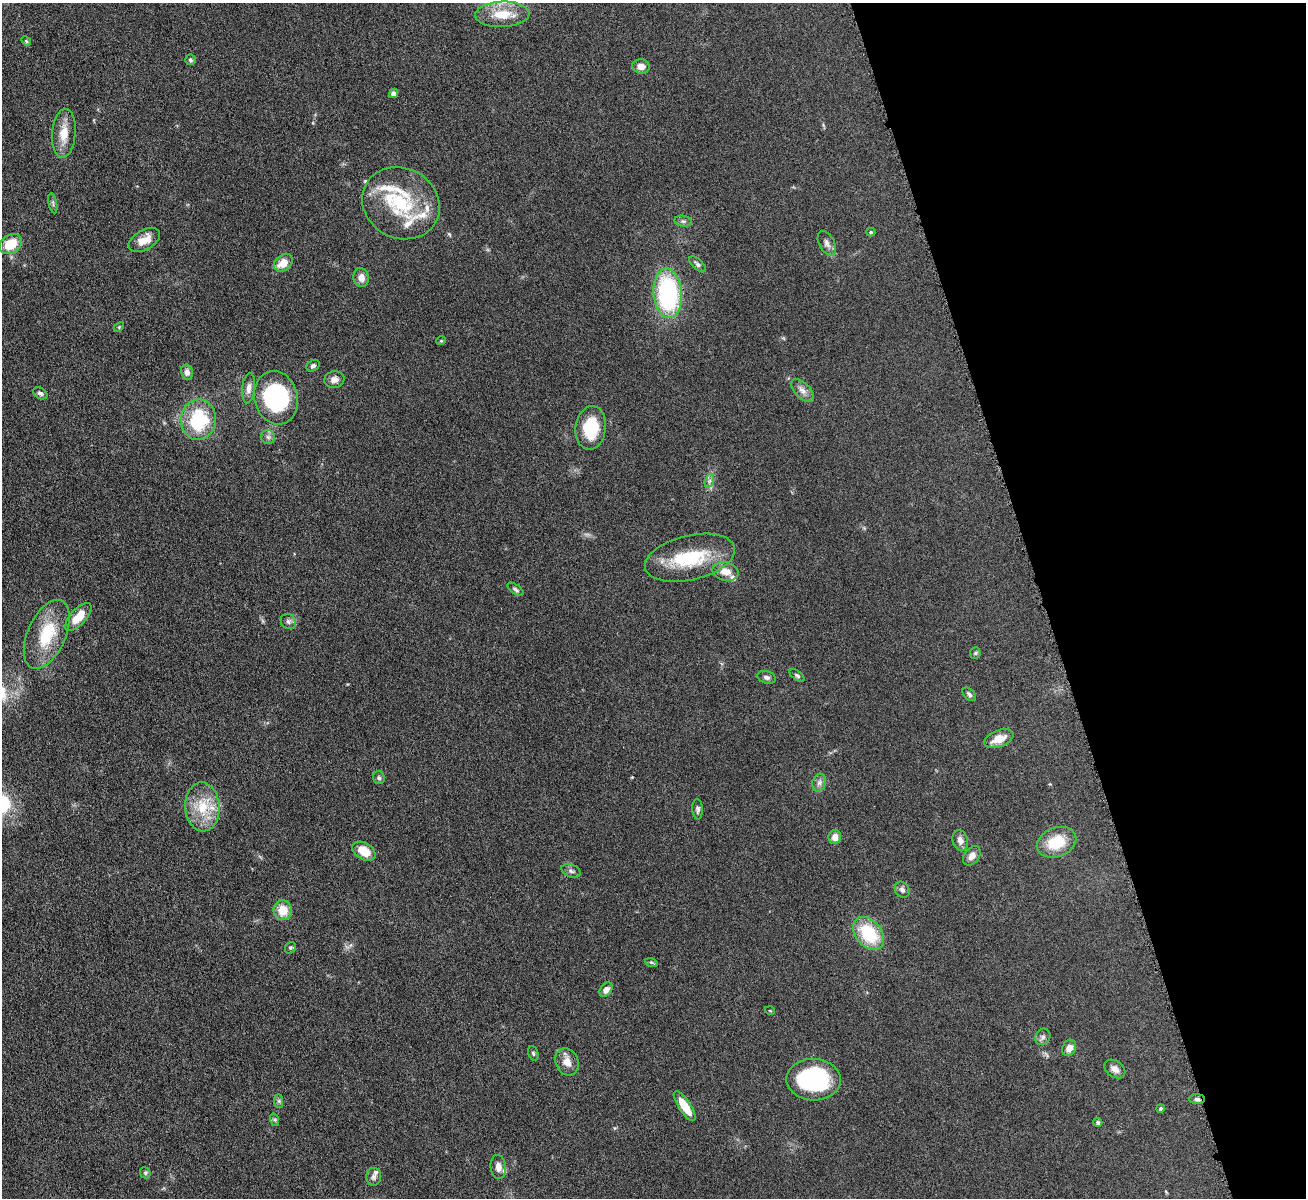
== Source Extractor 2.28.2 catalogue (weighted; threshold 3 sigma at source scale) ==
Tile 12 of 4 x 4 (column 4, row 3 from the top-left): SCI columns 3914-5217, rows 1343-2538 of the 5217 x 5200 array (HDU 1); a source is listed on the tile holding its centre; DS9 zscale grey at full resolution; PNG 1308 x 1200 px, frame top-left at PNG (2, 3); each listed source drawn as its Kron ellipse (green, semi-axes under 4 px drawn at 4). Shown black and unused: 20% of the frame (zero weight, under 4 of 8 exposures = <1% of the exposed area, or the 3 px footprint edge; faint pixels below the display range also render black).
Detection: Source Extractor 2.28.2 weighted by HDU 2 'WHT'; one run over the whole footprint, this tile lists its part. Background 0.0478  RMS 0.0044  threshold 0.018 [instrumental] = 3 sigma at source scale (4.09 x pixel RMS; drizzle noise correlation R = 1.36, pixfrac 0.8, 0.05/0.05 arcsec/px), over >= 5 px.
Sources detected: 81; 1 inside a brighter object's white glare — neither listed nor drawn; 7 inside a brighter listed object's ellipse — not listed separately; the other 73 listed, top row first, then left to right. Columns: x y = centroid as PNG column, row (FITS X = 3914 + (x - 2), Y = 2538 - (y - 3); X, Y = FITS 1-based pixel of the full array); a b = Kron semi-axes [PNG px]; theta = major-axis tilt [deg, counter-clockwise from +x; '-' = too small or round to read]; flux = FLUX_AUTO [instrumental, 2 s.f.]
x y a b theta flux
502 14 27 12 2 10
26 41 5 4 - 0.54
190 60 5 5 - 0.74
641 66 8 7 - 2.9
393 93 5 4 - 1.7
64 133 24 11 86 7
53 203 10 3 -79 0.73
401 203 40 35 -29 29
683 221 8 5 -8 0.99
871 232 4 4 - 0.56
144 240 17 9 30 5
827 243 13 7 -62 2
11 244 12 9 34 10
283 263 10 7 39 5.9
698 264 10 5 -41 1.1
361 277 9 7 -77 2.9
668 293 25 14 -85 60
119 327 6 4 46 0.44
441 341 5 4 - 0.47
313 366 7 5 33 0.98
187 372 7 6 - 2
334 380 10 8 8 2.2
249 388 15 6 84 2.4
802 390 14 7 -44 2.5
40 393 8 5 -31 1
276 398 27 21 -76 47
198 420 20 17 85 25
591 428 22 15 83 17
268 437 7 7 - 1.3
709 481 7 4 71 1.1
690 558 46 22 13 25
725 571 13 9 -13 4.1
515 589 9 4 -37 0.9
78 617 17 7 47 9.3
288 621 8 7 - 1.2
47 634 37 19 66 19
975 653 6 5 - 0.63
797 675 9 4 -37 0.8
767 677 9 6 -17 1.2
969 694 8 5 -46 0.97
999 739 15 8 21 5.3
379 778 6 6 - 0.92
819 783 9 6 75 1.6
202 807 24 17 -86 12
698 809 10 5 -86 1.1
835 837 7 6 - 3
960 840 10 7 -74 2.5
1057 842 20 14 22 13
364 851 12 8 -30 7.4
972 856 11 7 52 2.7
571 871 10 6 -24 1.2
902 890 8 7 - 1.7
283 910 10 9 - 7.5
869 933 19 12 -50 21
290 948 6 5 - 0.72
651 962 6 4 -19 0.56
606 990 8 5 52 2.1
770 1011 5 3 - 0.3
1043 1037 8 7 - 1.3
1069 1048 8 6 63 3.1
533 1053 8 5 -71 0.68
567 1062 14 11 -64 4
1115 1069 11 8 -36 2.5
813 1080 27 21 -3 45
1197 1099 8 5 -1 1.1
279 1101 7 4 -90 0.77
685 1106 17 6 -57 9
1161 1108 4 4 - 0.52
275 1120 6 4 -72 0.63
1098 1122 4 4 - 1
498 1167 12 7 -85 2.5
145 1173 6 5 - 0.66
374 1177 9 7 87 1.5
Overlapping masked pixels (flux is a lower limit): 1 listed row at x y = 1197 1099